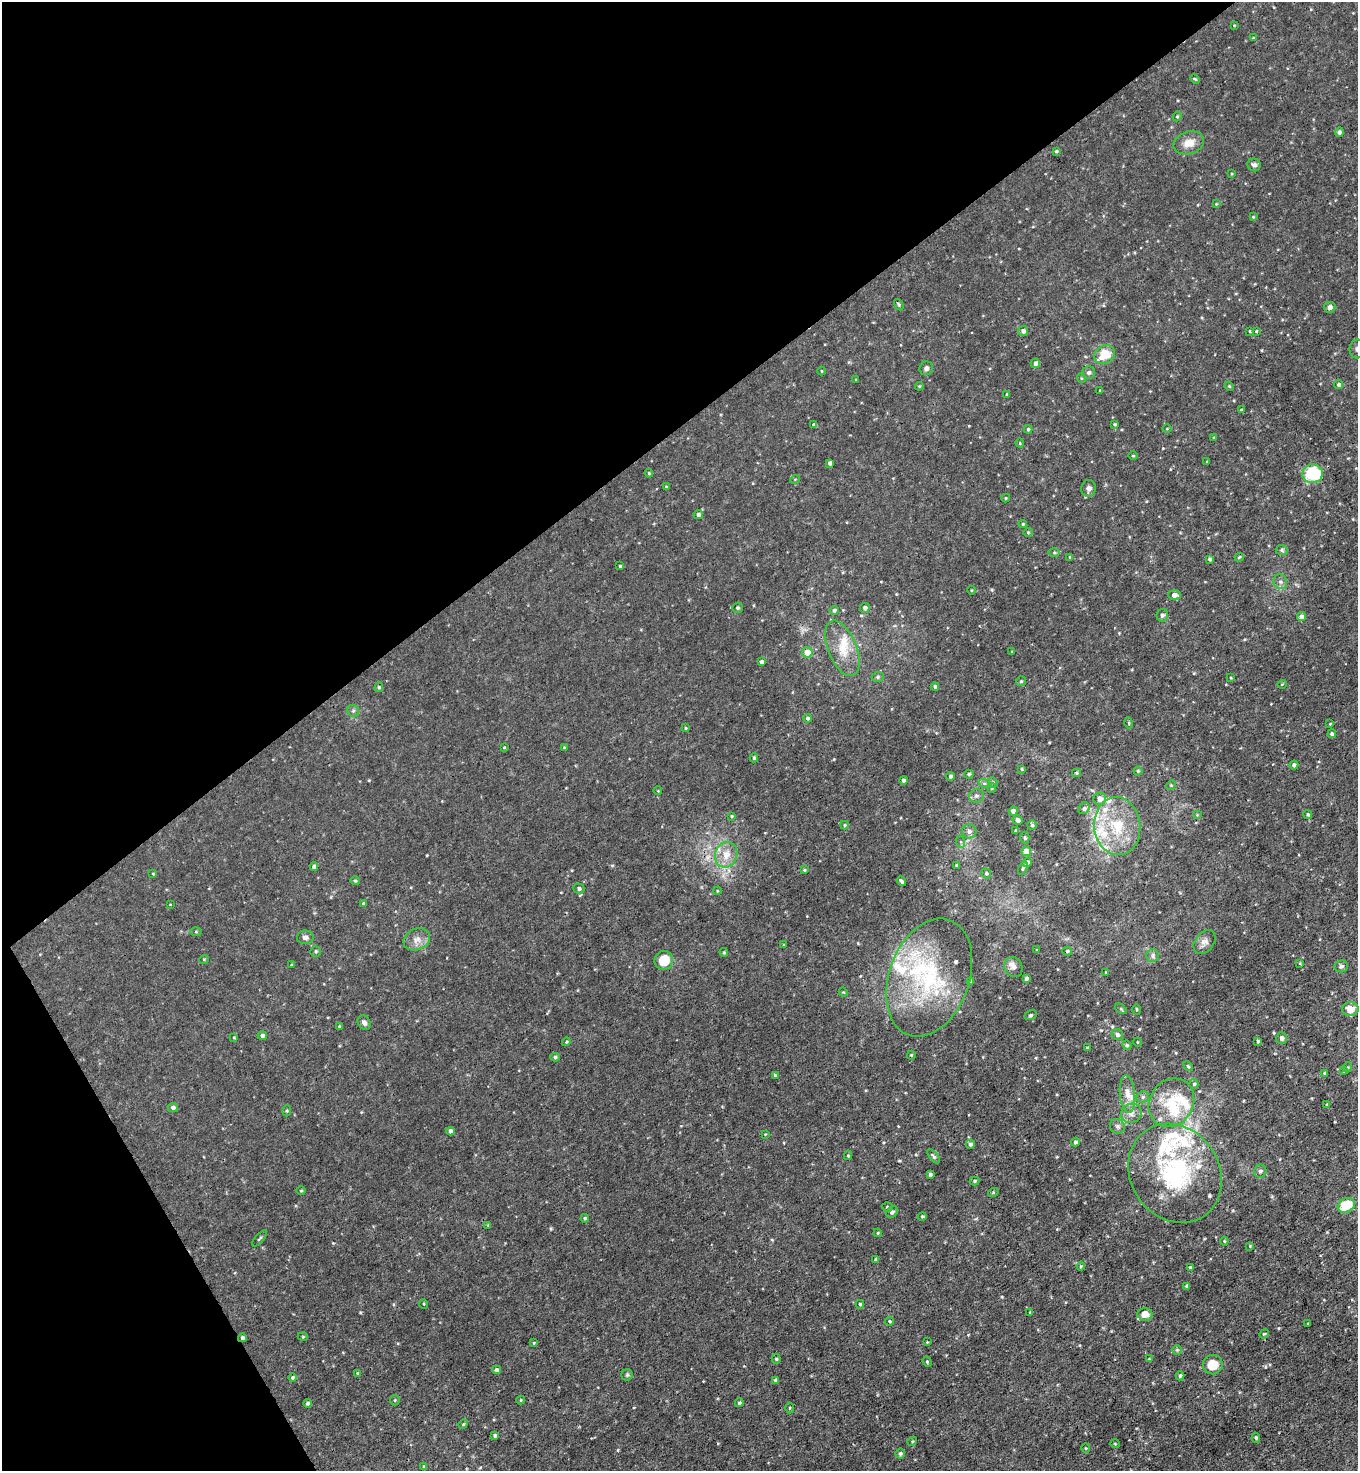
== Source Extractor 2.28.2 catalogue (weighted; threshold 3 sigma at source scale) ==
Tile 5 of 4 x 4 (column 1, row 2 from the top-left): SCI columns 295-1650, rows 2941-4409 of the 5870 x 5879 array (HDU 1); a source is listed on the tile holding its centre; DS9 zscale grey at full resolution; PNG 1360 x 1473 px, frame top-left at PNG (2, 2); each listed source drawn as its Kron ellipse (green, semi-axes under 4 px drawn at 4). Shown black and unused: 34% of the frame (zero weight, under 3 of 4 exposures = <1% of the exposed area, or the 3 px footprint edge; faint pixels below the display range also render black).
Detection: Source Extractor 2.28.2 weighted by HDU 2 'WHT'; one run over the whole footprint, this tile lists its part. Background 0.00828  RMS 0.0024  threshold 0.0109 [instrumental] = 3 sigma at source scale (4.5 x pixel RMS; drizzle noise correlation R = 1.50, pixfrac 1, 0.05/0.05 arcsec/px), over >= 5 px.
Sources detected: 260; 1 inside a brighter object's white glare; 2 cosmic-ray / hot-pixel residue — neither listed nor drawn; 21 inside a brighter listed object's ellipse — not listed separately; the other 236 listed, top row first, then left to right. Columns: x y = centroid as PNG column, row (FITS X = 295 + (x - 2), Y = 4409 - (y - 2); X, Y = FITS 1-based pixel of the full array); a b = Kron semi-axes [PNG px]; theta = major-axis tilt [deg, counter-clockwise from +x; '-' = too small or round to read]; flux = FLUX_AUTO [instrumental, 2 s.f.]
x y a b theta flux
1234 25 4 2 - 0.17
1253 38 4 3 - 0.22
1195 79 5 3 - 0.25
1177 116 5 4 - 0.29
1339 132 5 4 - 0.62
1189 143 16 11 17 2.8
1056 151 4 3 - 0.31
1254 165 7 6 - 0.74
1231 174 4 2 - 0.19
1216 204 4 3 - 0.2
1253 217 4 4 - 0.2
899 305 6 3 -60 0.31
1330 307 6 5 - 0.98
1023 331 5 5 - 0.73
1250 331 4 3 - 0.27
1256 331 4 3 - 0.26
1357 349 9 7 89 1
1104 355 11 9 30 5.2
1035 363 5 4 - 0.77
926 368 7 6 - 0.69
821 371 4 3 - 0.2
1089 372 6 6 - 0.6
1081 378 5 3 - 0.23
856 380 3 2 - 0.21
1338 385 4 4 - 0.42
919 386 4 3 - 0.26
1229 386 5 3 - 0.23
1100 391 3 2 - 0.21
1007 394 3 3 - 0.32
1241 410 3 3 - 0.3
1115 424 4 4 - 0.35
814 425 4 3 - 0.38
1028 429 4 3 - 0.3
1167 429 5 3 - 0.2
1214 437 4 3 - 0.21
1020 443 4 3 - 0.19
1133 456 5 3 - 0.21
1207 461 4 2 - 0.16
830 463 4 4 - 0.68
649 473 4 4 - 0.26
1312 474 10 9 - 13
795 479 5 3 - 0.2
666 487 4 3 - 0.24
1089 488 8 7 - 1.2
1006 498 4 4 - 0.23
698 515 5 4 - 0.67
1023 524 4 4 - 0.34
1028 532 4 4 - 0.28
1282 550 6 5 - 0.48
1054 553 5 4 - 0.29
1070 557 4 4 - 0.27
1239 557 4 3 - 0.27
1210 559 4 4 - 0.46
620 566 3 3 - 0.32
1280 582 7 7 - 0.81
971 590 4 3 - 0.17
1174 595 6 5 - 1.5
737 608 5 5 - 0.42
865 608 5 5 - 0.66
834 610 4 4 - 0.52
1162 615 6 6 - 0.75
1301 617 4 4 - 1
842 648 29 14 -68 5.9
1012 651 3 3 - 0.19
807 652 5 5 - 3.3
761 662 4 4 - 0.8
878 677 6 5 - 0.46
1231 678 3 2 - 0.18
1021 681 5 5 - 0.33
1282 684 5 3 - 0.19
935 686 4 4 - 0.5
379 687 5 4 - 0.35
353 711 6 5 - 0.51
807 718 4 4 - 0.49
1129 723 5 3 - 0.24
1330 724 3 3 - 0.19
685 728 4 3 - 0.23
1332 734 4 4 - 0.52
504 747 3 3 - 0.2
564 748 4 3 - 0.25
754 758 4 4 - 0.28
1294 765 4 4 - 0.74
1022 769 4 4 - 0.23
1138 771 4 4 - 0.3
1076 773 4 4 - 0.28
969 774 5 4 - 0.44
950 776 4 4 - 0.57
903 780 4 4 - 0.81
993 782 5 4 - 0.37
984 783 6 4 -18 0.36
1171 785 5 4 - 0.26
992 788 5 4 - 0.27
658 791 4 3 - 0.16
976 796 7 6 - 0.67
1100 799 6 6 - 1.5
1084 808 6 5 - 0.59
1013 811 4 4 - 1.1
1197 815 4 4 - 0.22
1308 815 4 4 - 0.39
732 816 4 3 - 0.27
1017 820 5 4 - 0.95
845 825 4 4 - 0.3
1032 825 5 4 - 0.41
1117 826 29 23 -84 12
969 831 7 7 - 0.87
1016 831 4 3 - 0.54
1025 838 6 4 -90 0.32
961 842 6 4 -72 0.34
1026 852 5 4 - 4.8
726 855 13 11 72 3.2
1027 862 5 4 - 0.86
957 865 3 3 - 0.38
314 867 4 3 - 0.59
1023 868 7 4 66 0.44
804 870 3 3 - 0.22
986 873 5 4 - 0.46
153 874 3 3 - 0.2
355 881 5 4 - 0.32
901 881 5 3 - 0.48
579 889 5 5 - 0.59
717 891 4 3 - 0.19
170 904 3 2 - 0.14
363 904 3 3 - 0.43
196 932 5 4 - 0.24
305 937 8 7 - 0.84
417 939 14 10 23 1.9
1204 942 13 9 52 1.4
784 945 3 2 - 0.25
1037 950 3 2 - 0.22
316 951 5 5 - 0.38
1067 951 5 4 - 0.36
724 952 4 3 - 0.28
1153 955 6 6 - 0.68
204 959 5 3 - 0.21
664 960 9 9 - 5.5
1300 963 4 2 - 0.17
291 965 4 3 - 0.21
1341 966 7 6 - 0.59
1013 967 10 9 - 1.2
1106 972 3 3 - 0.24
929 978 61 40 70 31
1026 979 3 3 - 0.64
971 981 4 4 - 0.42
843 992 5 3 - 0.23
1121 1009 7 3 -36 0.29
1136 1009 5 3 - 0.25
1350 1009 8 7 - 2.6
1030 1015 6 4 27 0.34
364 1022 8 6 -55 0.88
339 1026 3 2 - 0.2
262 1035 4 4 - 0.68
1117 1035 6 5 - 0.69
234 1038 4 2 - 0.2
1282 1038 6 5 - 0.82
1258 1041 3 3 - 0.34
566 1042 4 3 - 0.26
1137 1042 4 3 - 0.19
1127 1045 5 4 - 0.35
1087 1048 4 3 - 0.24
911 1055 4 4 - 0.25
555 1057 5 4 - 0.42
1188 1066 6 3 -45 0.25
1348 1067 5 3 - 0.24
1344 1071 4 3 - 0.22
1325 1073 4 4 - 0.4
775 1075 4 4 - 0.39
1194 1084 5 4 - 0.4
1127 1094 18 7 -85 2.3
1143 1097 6 5 - 0.52
1171 1103 25 21 57 9
1327 1105 4 4 - 0.36
173 1108 5 4 - 0.59
287 1111 5 4 - 0.3
1131 1113 10 9 - 1.5
1117 1126 8 7 - 0.69
450 1131 4 4 - 1.1
765 1134 3 3 - 0.17
1075 1142 4 4 - 0.75
970 1144 4 4 - 0.69
848 1156 4 4 - 0.28
934 1156 8 3 -50 0.41
1260 1171 6 6 - 0.73
1175 1173 52 44 -56 29
930 1175 4 4 - 0.43
975 1181 5 4 - 0.31
301 1191 4 4 - 0.24
993 1193 5 3 - 0.23
1346 1205 9 7 28 6.7
887 1207 5 4 - 0.35
892 1212 6 5 - 0.58
922 1216 4 3 - 0.29
585 1218 4 4 - 0.43
488 1225 4 4 - 0.23
878 1233 4 3 - 0.26
260 1238 10 3 49 0.36
1224 1241 4 4 - 0.27
1250 1246 4 4 - 0.2
876 1260 4 3 - 0.45
1081 1266 4 4 - 0.27
1190 1267 3 3 - 0.51
1187 1286 3 3 - 0.58
424 1304 5 3 - 0.22
860 1304 4 4 - 0.36
1030 1312 3 3 - 0.19
1145 1314 7 6 - 2.5
890 1321 4 3 - 0.34
1308 1323 3 2 - 0.16
1264 1334 5 4 - 0.29
303 1337 5 3 - 0.2
242 1338 4 4 - 0.54
927 1342 3 3 - 0.17
534 1343 4 3 - 0.23
1177 1350 5 5 - 0.33
776 1359 5 4 - 0.37
1149 1359 4 3 - 0.21
927 1362 5 4 - 0.31
1213 1365 10 9 - 4.5
496 1370 4 4 - 0.63
357 1373 4 3 - 0.25
627 1375 6 5 - 0.44
1180 1376 4 3 - 0.37
292 1377 4 4 - 0.32
776 1380 4 4 - 0.57
395 1400 5 5 - 0.3
521 1400 4 4 - 0.23
308 1403 4 4 - 0.49
739 1403 4 4 - 0.42
789 1408 5 3 - 0.24
463 1424 5 4 - 0.27
495 1436 4 4 - 0.46
1256 1438 5 4 - 0.32
912 1441 5 4 - 0.28
1115 1444 5 3 - 0.2
1086 1448 4 4 - 0.23
900 1453 5 4 - 0.48
424 1467 3 3 - 0.33
Overlapping masked pixels (flux is a lower limit): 2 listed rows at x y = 1175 1173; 242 1338
Isophote crosses this tile's border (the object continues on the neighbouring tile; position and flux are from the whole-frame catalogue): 1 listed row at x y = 1357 349